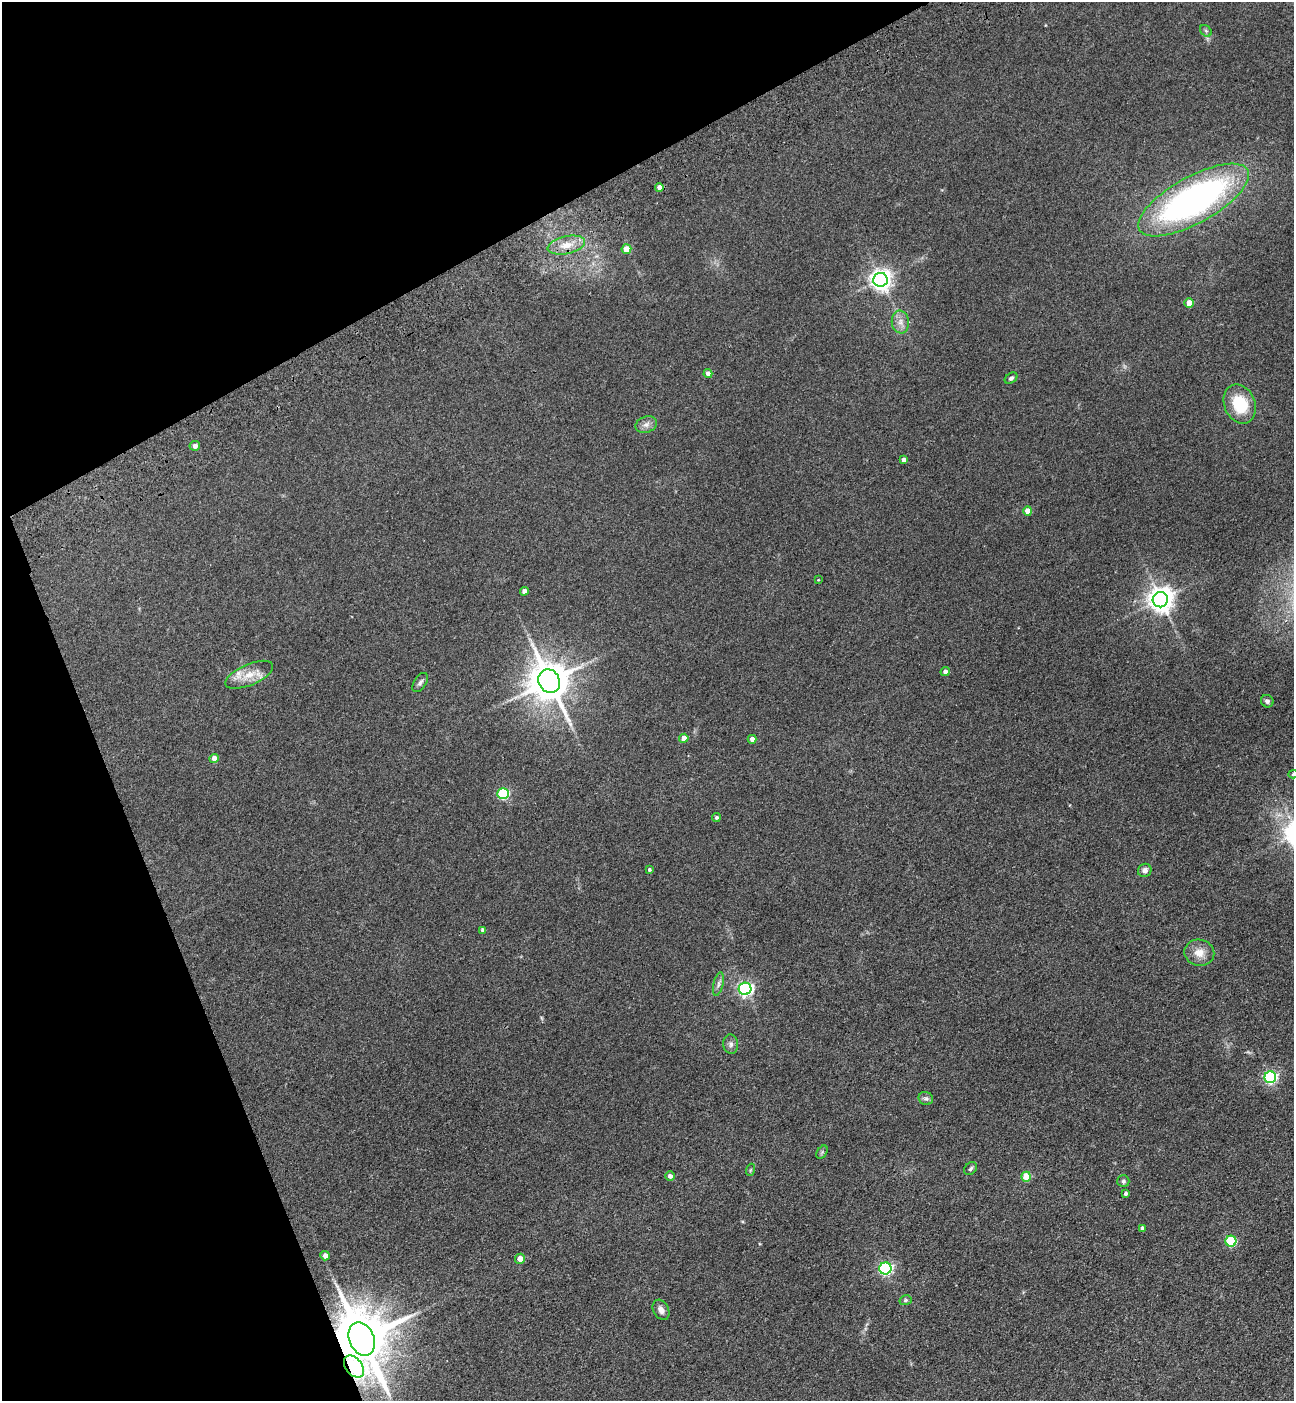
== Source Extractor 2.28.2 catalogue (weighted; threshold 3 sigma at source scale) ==
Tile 5 of 4 x 4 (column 1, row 2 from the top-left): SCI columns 347-1638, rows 2911-4309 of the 5732 x 5819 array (HDU 1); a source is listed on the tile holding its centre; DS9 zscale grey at full resolution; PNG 1296 x 1403 px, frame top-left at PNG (2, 2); each listed source drawn as its Kron ellipse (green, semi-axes under 4 px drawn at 4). Shown black and unused: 22% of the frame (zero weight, under 3 of 4 exposures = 6% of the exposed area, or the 3 px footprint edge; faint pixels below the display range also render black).
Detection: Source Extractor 2.28.2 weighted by HDU 2 'WHT'; one run over the whole footprint, this tile lists its part. Background 0.192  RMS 0.0084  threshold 0.038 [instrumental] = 3 sigma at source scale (4.5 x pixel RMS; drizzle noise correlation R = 1.50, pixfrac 1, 0.05/0.05 arcsec/px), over >= 5 px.
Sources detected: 55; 1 inside a brighter listed object's ellipse — not listed separately; the other 54 listed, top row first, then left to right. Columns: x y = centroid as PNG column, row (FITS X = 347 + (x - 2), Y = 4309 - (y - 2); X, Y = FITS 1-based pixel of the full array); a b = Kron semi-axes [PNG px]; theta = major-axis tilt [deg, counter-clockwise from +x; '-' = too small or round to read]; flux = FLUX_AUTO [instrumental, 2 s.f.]
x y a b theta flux
1206 31 6 5 - 1.5
659 187 4 4 - 5.5
1194 200 62 23 29 300
566 245 19 9 12 11
626 249 5 5 - 13
880 280 7 7 - 510
1189 303 5 4 - 13
900 322 11 8 -82 5.4
708 373 4 4 - 4.9
1011 378 7 5 36 1.9
1240 404 20 15 -67 32
646 424 11 8 21 4.2
195 446 5 5 - 3.5
903 460 4 4 - 3.4
1028 511 4 4 - 8.9
818 580 3 2 - 0.51
524 591 4 4 - 4.7
1160 600 8 7 - 790
945 672 4 4 - 3.6
249 675 26 10 23 13
549 681 12 10 -62 2500
420 682 11 6 56 2.5
1267 701 6 6 - 2.1
684 738 4 4 - 8.1
752 739 4 4 - 4.5
214 758 4 4 - 6.3
1293 774 5 4 - 1.2
503 794 5 5 - 67
716 817 4 4 - 1.6
649 870 4 3 - 1.3
1145 870 7 6 - 3.5
483 930 4 4 - 2.9
1199 953 15 13 -10 9.3
718 984 12 5 77 2.6
745 989 6 6 - 210
731 1044 10 7 -81 3
1270 1077 6 5 - 130
926 1098 7 6 - 2.1
822 1152 7 4 57 1.4
970 1169 7 5 45 1.8
750 1170 6 3 71 0.95
670 1176 5 4 - 2.8
1026 1177 5 5 - 23
1123 1181 6 6 - 1.8
1125 1194 3 3 - 2.1
1142 1228 4 3 - 2.2
1231 1241 5 5 - 52
325 1256 5 4 - 4.8
520 1259 5 5 - 6.4
885 1268 6 6 - 140
906 1300 6 5 - 1.4
661 1310 11 7 -61 4.6
362 1339 17 12 -66 5600
354 1367 12 8 -51 91
Overlapping masked pixels (flux is a lower limit): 2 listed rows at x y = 362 1339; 354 1367
Isophote crosses this tile's border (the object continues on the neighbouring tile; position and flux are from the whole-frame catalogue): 1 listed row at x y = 1293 774